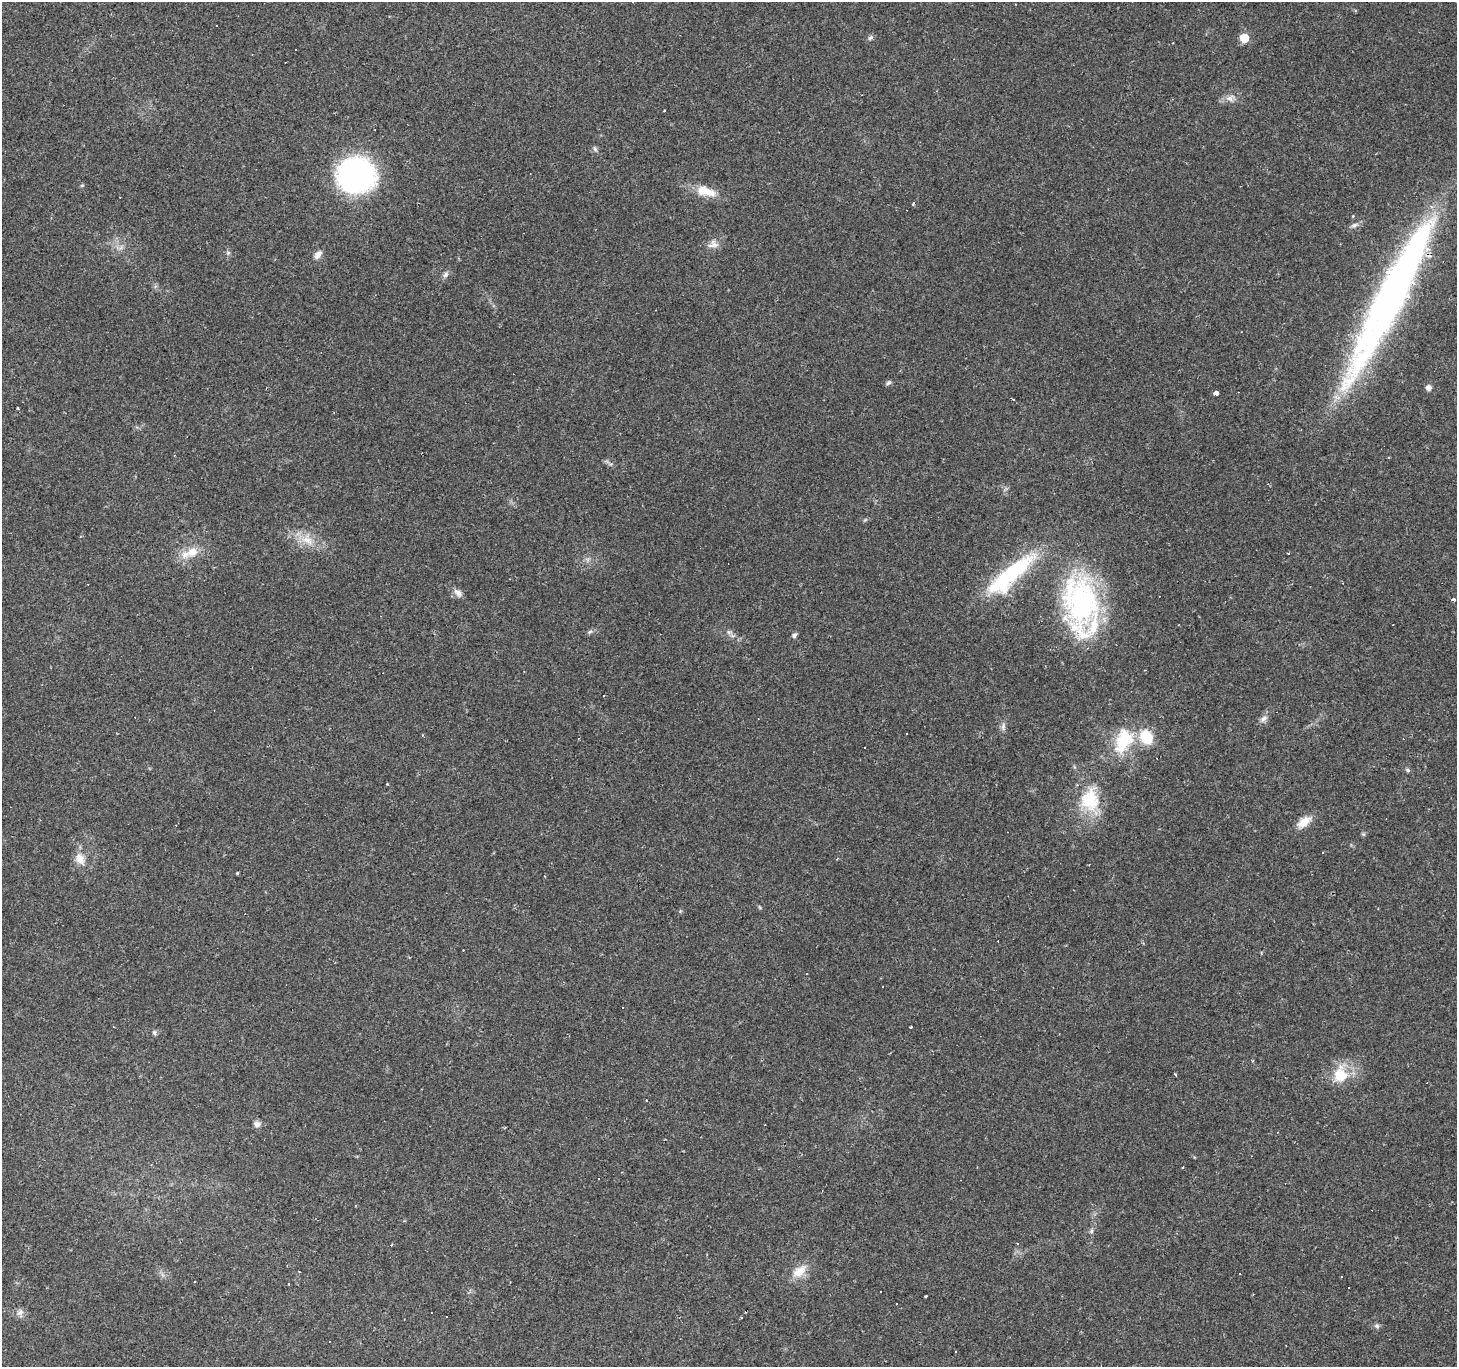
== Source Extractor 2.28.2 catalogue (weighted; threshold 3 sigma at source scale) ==
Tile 7 of 4 x 4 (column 3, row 2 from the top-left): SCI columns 2914-4368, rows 2987-4351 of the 5824 x 5906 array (HDU 1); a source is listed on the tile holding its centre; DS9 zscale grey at full resolution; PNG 1459 x 1369 px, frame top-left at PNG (2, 2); no overlay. Shown black and unused: <1% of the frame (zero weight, under 2 of 3 exposures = <1% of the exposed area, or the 3 px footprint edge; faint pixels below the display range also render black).
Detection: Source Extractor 2.28.2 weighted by HDU 2 'WHT'; one run over the whole footprint, this tile lists its part. Background 0.0856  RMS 0.0063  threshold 0.0282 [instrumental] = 3 sigma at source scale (4.5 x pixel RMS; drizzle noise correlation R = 1.50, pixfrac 1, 0.0396/0.0396 arcsec/px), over >= 5 px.
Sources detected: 97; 31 cosmic-ray / hot-pixel residue — not listed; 4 inside a brighter listed object's ellipse — not listed separately; the other 62 listed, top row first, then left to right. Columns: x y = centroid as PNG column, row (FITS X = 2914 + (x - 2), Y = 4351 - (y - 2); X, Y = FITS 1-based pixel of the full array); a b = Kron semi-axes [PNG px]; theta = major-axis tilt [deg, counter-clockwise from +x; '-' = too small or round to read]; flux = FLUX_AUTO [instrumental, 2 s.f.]
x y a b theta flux
216 26 3 2 - 0.69
870 38 7 6 - 1.6
1244 38 5 5 - 22
296 49 3 2 - 0.54
1229 98 11 7 -34 3.2
664 110 3 2 - 0.79
595 149 8 5 -70 1.3
356 175 33 29 3 150
82 185 5 4 - 0.86
705 191 28 12 -17 13
913 204 5 3 - 0.58
1354 225 11 6 25 2.4
713 244 15 11 11 4.9
228 253 6 5 - 1.2
318 255 11 7 51 3.8
445 275 9 7 47 2.1
1392 295 199 29 63 320
888 383 7 5 33 1.3
1428 388 6 6 - 3.4
1216 393 3 3 - 49
1013 399 4 2 - 0.71
18 408 4 2 - 0.79
865 520 6 4 19 0.85
307 540 20 11 -23 11
192 552 15 12 27 9
587 559 7 4 -19 1.4
1011 574 73 19 41 64
458 593 13 8 -47 3.4
1453 599 3 3 - 2.4
1080 603 76 41 -87 120
590 631 7 4 20 1.1
729 632 7 6 - 1.7
794 635 7 5 61 1.6
603 696 2 2 - 0.54
1263 719 12 7 41 3
1003 726 11 5 80 2.3
906 733 3 2 - 0.48
1123 740 36 22 66 31
1408 770 7 5 -28 1.2
1090 800 34 25 -84 31
1304 822 19 9 40 8.7
1363 834 6 5 - 0.95
1323 852 3 3 - 3.3
80 859 17 12 -61 7.6
237 873 4 3 - 0.66
911 1027 3 2 - 1.1
154 1033 7 5 -87 1.3
1253 1061 4 3 - 0.6
1340 1074 26 18 82 17
257 1124 9 7 14 3
598 1179 3 2 - 0.64
1091 1231 8 5 62 1.4
392 1244 3 3 - 1.5
799 1271 22 12 37 10
1341 1277 3 3 - 1.1
194 1281 3 3 - 1.8
880 1291 3 2 - 0.76
926 1296 3 3 - 2.2
896 1304 3 2 - 0.63
21 1312 10 6 89 2.6
1377 1326 7 6 - 1.5
956 1352 2 2 - 0.48
Overlapping masked pixels (flux is a lower limit): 1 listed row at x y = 1392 295